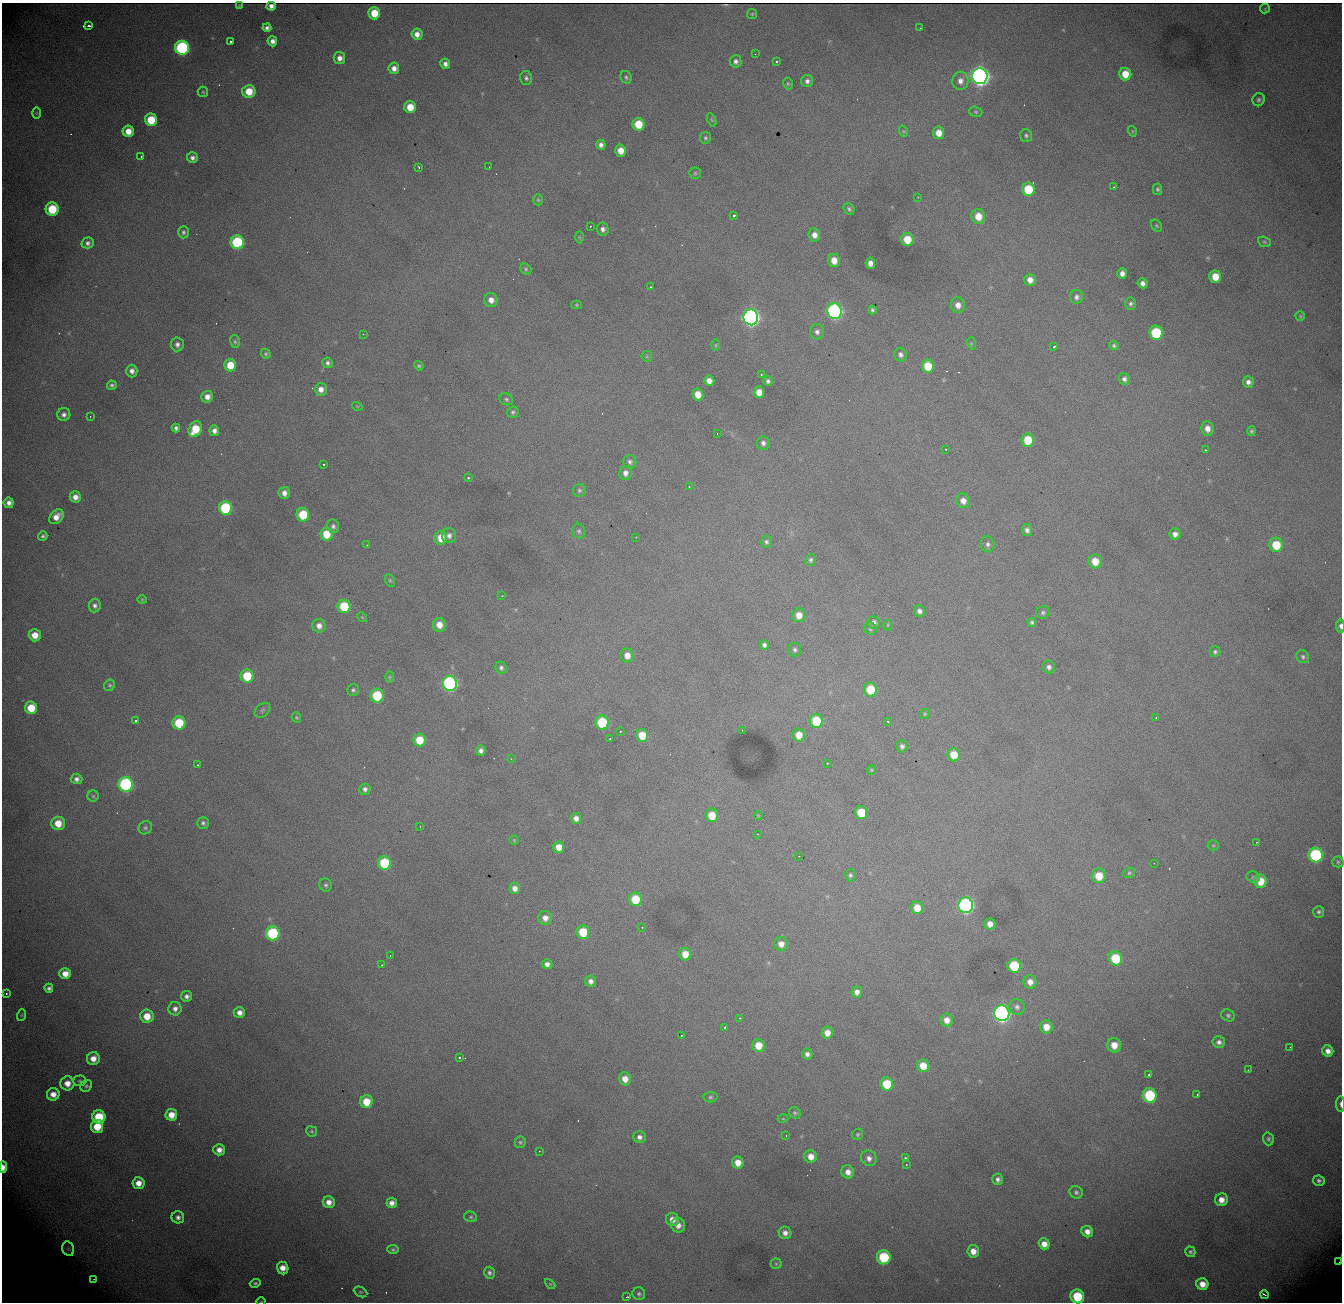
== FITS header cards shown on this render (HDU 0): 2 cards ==
NAXIS1  = 1340
NAXIS2  = 1300

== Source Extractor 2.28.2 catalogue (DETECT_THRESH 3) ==
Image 1340 x 1300 px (HDU 0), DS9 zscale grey, 1 PNG px = 1 image px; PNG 1344 x 1304 px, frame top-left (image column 1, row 1300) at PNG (2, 3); each listed source drawn as its Kron ellipse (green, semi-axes under 4 px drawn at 4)
Background 1760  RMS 21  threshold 64.3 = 3 sigma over >= 5 px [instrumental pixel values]
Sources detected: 348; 1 with non-positive FLUX_AUTO (blend fragments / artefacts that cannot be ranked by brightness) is neither listed nor drawn; the other 347 listed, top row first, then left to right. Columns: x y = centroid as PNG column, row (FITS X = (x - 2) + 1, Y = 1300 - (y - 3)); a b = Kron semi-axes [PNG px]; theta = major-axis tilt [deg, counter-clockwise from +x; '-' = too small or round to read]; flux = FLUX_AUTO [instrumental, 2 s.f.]
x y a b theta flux
239 5 3 2 - 1.2e+03
271 6 5 4 - 1.6e+03
1265 9 5 4 - 1.4e+03
374 13 6 6 - 3.4e+04
752 14 5 5 - 1.9e+03
89 26 3 3 - 4.2e+03
267 28 4 4 - 4.5e+03
920 28 2 2 - 8.3e+02
417 34 6 5 - 9.8e+03
231 41 3 3 - 5.2e+03
272 41 5 5 - 7.9e+03
182 48 7 7 - 2.7e+05
755 54 2 2 - 7.1e+02
339 58 6 5 - 8.9e+03
736 61 6 6 - 5.1e+03
776 61 3 3 - 4.5e+03
445 64 5 5 - 6.2e+03
394 68 6 5 - 8.7e+03
1125 74 6 6 - 2.6e+04
980 76 8 7 - 1.1e+06
626 77 6 5 - 2.8e+03
526 78 7 6 - 4.1e+03
807 81 6 6 - 5.4e+03
960 81 9 8 - 9.6e+03
788 84 6 4 -77 2.3e+03
249 91 7 6 - 3.1e+04
203 92 5 5 - 2.3e+03
1259 100 6 6 - 3.8e+03
410 107 6 6 - 2.7e+04
976 112 7 5 -16 2.4e+03
36 113 5 3 - 1.4e+03
151 120 6 6 - 4.9e+04
712 120 7 4 -67 1.9e+03
638 124 6 6 - 4.2e+04
128 131 5 5 - 1.9e+04
903 131 6 3 -71 1.9e+03
1132 131 5 3 - 1.4e+03
938 133 6 5 - 1.7e+04
1026 136 6 6 - 3.2e+03
705 138 6 5 - 2.6e+03
601 145 5 4 - 5.5e+03
621 151 6 5 - 1.8e+04
141 156 3 2 - 2.4e+03
192 158 5 5 - 5.8e+03
419 167 3 2 - 1.7e+03
489 167 2 2 - 1.3e+03
695 173 5 5 - 2.3e+03
1113 187 3 3 - 3.3e+03
1028 189 7 6 - 5.8e+04
1157 189 5 4 - 2.7e+03
918 197 3 3 - 1.8e+03
538 200 5 4 - 2.0e+03
52 209 6 6 - 6.4e+04
849 209 6 5 - 3.1e+03
734 215 3 3 - 4.3e+03
978 216 7 6 - 2.3e+04
590 226 3 2 - 2.1e+03
1156 226 6 5 - 2.2e+03
603 229 6 6 - 5.8e+03
183 232 6 5 - 3.4e+03
814 235 6 6 - 1.0e+04
579 237 6 4 -88 1.5e+03
907 239 6 6 - 3.3e+04
237 242 7 6 - 1.4e+05
1264 242 7 5 -21 2.2e+03
88 243 6 5 - 5.0e+03
834 260 6 6 - 1.7e+04
870 263 5 5 - 9.8e+03
526 269 6 5 - 2.5e+03
1122 274 5 5 - 8.8e+03
1215 277 6 6 - 2.6e+04
1030 280 6 5 - 1.1e+04
1143 283 5 5 - 6.3e+03
650 287 2 2 - 1.0e+03
1076 297 7 6 - 5.0e+03
491 300 7 6 - 1.1e+04
1131 304 6 5 - 3.6e+03
577 305 5 4 - 1.7e+03
958 305 8 7 - 1.1e+04
872 310 4 3 - 2.8e+03
834 311 8 7 - 4.5e+05
1300 316 4 4 - 1.7e+03
751 317 8 7 - 7.7e+05
817 332 7 7 - 5.8e+03
1156 333 7 6 - 9.5e+04
363 334 2 2 - 8.0e+02
235 342 6 5 - 2.8e+03
971 343 6 4 -73 1.7e+03
177 344 7 6 - 5.8e+03
716 345 5 3 - 1.6e+03
1114 346 4 4 - 2.7e+03
1054 347 4 3 - 3.6e+03
266 354 5 4 - 2.3e+03
900 355 7 6 - 5.2e+03
647 356 5 5 - 1.9e+03
328 363 5 5 - 4.2e+03
230 365 6 6 - 3.3e+04
419 366 5 4 - 2.4e+03
928 366 7 6 - 3.6e+04
132 371 6 5 - 7.2e+03
761 374 3 2 - 1.3e+03
1124 379 6 5 - 4.8e+03
709 381 5 5 - 9.9e+03
768 381 5 5 - 3.8e+03
1248 382 6 5 - 6.3e+03
112 385 5 4 - 3.1e+03
321 389 6 6 - 9.7e+03
759 392 6 5 - 1.7e+04
698 394 6 5 - 1.9e+04
207 397 6 6 - 9.4e+03
506 399 7 5 -28 3.0e+03
357 406 5 3 - 1.2e+03
513 412 6 5 - 3.1e+03
64 415 6 6 - 6.1e+03
90 416 2 2 - 8.3e+02
176 428 4 4 - 4.0e+03
1207 428 7 6 - 1.1e+04
195 429 8 6 59 4.3e+04
214 431 5 5 - 7.0e+03
1251 431 5 4 - 2.5e+03
717 433 3 2 - 2.5e+03
1028 440 7 6 - 4.3e+04
763 443 7 6 - 5.8e+03
945 449 2 2 - 9.0e+02
1206 450 3 2 - 2.8e+03
630 462 7 6 - 4.3e+03
324 464 2 2 - 1.2e+03
625 473 7 6 - 7.6e+03
468 478 3 3 - 3.0e+03
689 487 3 2 - 1.8e+03
579 490 7 6 - 3.4e+03
284 493 6 5 - 9.0e+03
75 497 5 5 - 1.0e+04
963 501 7 6 - 1.1e+04
9 503 5 5 - 7.6e+03
225 508 7 6 - 1.2e+05
303 515 7 6 - 6.0e+04
56 517 8 6 47 1.3e+04
333 526 7 6 - 4.3e+03
1027 530 6 5 - 5.4e+03
579 531 7 6 - 3.5e+03
326 534 6 6 - 3.5e+04
1175 534 6 5 - 8.0e+03
43 536 5 4 - 3.2e+03
449 536 7 7 - 6.3e+03
636 537 2 2 - 9.6e+02
441 538 7 6 - 2.3e+04
766 542 6 5 - 3.5e+03
988 544 8 6 -76 5.0e+03
367 545 3 2 - 2.0e+03
1276 545 7 6 - 4.6e+04
811 560 6 5 - 3.2e+03
1095 561 7 6 - 2.4e+04
390 580 7 4 -64 2.2e+03
502 596 3 2 - 1.6e+03
142 600 4 4 - 1.5e+03
95 605 7 6 - 4.8e+03
344 606 7 6 - 6.9e+04
919 611 6 5 - 5.9e+03
1043 612 7 6 - 3.4e+03
799 615 7 6 - 1.5e+04
362 617 5 4 - 1.6e+03
874 622 6 6 - 5.9e+03
1032 622 4 4 - 3.0e+03
439 625 7 6 - 1.6e+04
888 625 5 3 - 1.4e+03
319 626 7 6 - 9.0e+03
1340 626 6 3 -85 4.0e+03
870 628 6 5 - 2.7e+03
35 635 6 6 - 2.0e+04
764 645 5 4 - 4.4e+03
795 650 7 6 - 4.0e+03
1215 652 5 5 - 3.2e+03
627 655 7 6 - 1.3e+04
1303 657 7 6 - 3.3e+03
1049 667 6 6 - 5.4e+03
501 668 6 5 - 4.1e+03
247 676 6 6 - 5.8e+04
390 677 6 4 89 2.1e+03
450 683 7 7 - 3.6e+05
110 685 6 5 - 2.7e+03
870 689 7 6 - 4.5e+04
353 690 6 5 - 3.4e+03
377 696 7 6 - 7.5e+04
31 708 6 6 - 3.8e+04
262 710 9 6 41 3.8e+03
925 714 5 4 - 2.0e+03
296 718 5 5 - 1.9e+03
1156 718 2 2 - 1.3e+03
136 721 3 2 - 1.4e+03
816 721 7 6 - 6.0e+04
887 721 3 2 - 1.8e+03
179 723 6 6 - 6.6e+04
602 723 7 6 - 8.4e+04
742 730 2 2 - 7.6e+02
620 731 2 2 - 1.4e+03
642 735 6 6 - 2.9e+04
799 735 6 6 - 2.0e+04
610 739 3 2 - 2.4e+03
419 740 6 6 - 3.5e+04
902 746 6 5 - 4.6e+03
481 751 5 5 - 5.7e+03
954 755 6 6 - 2.8e+04
511 759 2 2 - 1.1e+03
827 763 3 3 - 1.4e+03
198 765 2 2 - 1.5e+03
871 770 5 4 - 1.6e+03
76 779 6 5 - 5.8e+03
126 784 7 7 - 2.6e+05
365 789 5 5 - 4.7e+03
93 796 5 5 - 2.6e+03
861 813 6 6 - 4.5e+04
712 815 7 6 - 3.0e+04
758 815 4 3 - 9.8e+02
576 818 5 5 - 8.9e+03
58 823 7 7 - 2.5e+04
203 823 5 5 - 3.5e+03
420 826 2 2 - 7.8e+02
145 828 7 6 - 3.4e+03
757 834 2 2 - 1.1e+03
514 840 5 4 - 1.5e+03
1257 842 2 2 - 9.5e+02
1213 845 5 5 - 2.1e+03
559 847 6 5 - 1.7e+04
1316 855 7 7 - 1.9e+05
799 856 2 2 - 6.7e+02
1338 862 5 5 - 2.3e+03
384 863 7 6 - 9.2e+04
1154 863 2 2 - 7.0e+02
1129 873 6 5 - 2.6e+03
850 875 6 5 - 2.9e+03
1099 876 7 7 - 3.1e+04
1253 877 7 5 -21 3.1e+03
1260 881 7 6 - 2.9e+04
326 885 6 6 - 3.3e+03
515 888 5 5 - 9.2e+03
635 899 7 6 - 4.7e+04
966 905 8 7 - 4.5e+05
917 908 6 6 - 2.4e+04
1319 912 6 5 - 3.1e+03
545 918 7 6 - 9.5e+03
990 924 5 5 - 1.1e+04
642 927 2 2 - 8.2e+02
583 932 7 6 - 5.2e+04
273 933 7 7 - 1.5e+05
781 944 7 6 - 1.1e+04
685 954 6 6 - 2.1e+04
390 956 2 2 - 1.3e+03
1116 958 7 6 - 6.9e+04
547 964 5 5 - 6.9e+03
382 965 2 2 - 9.8e+02
1014 966 7 6 - 8.7e+04
65 974 6 5 - 1.6e+04
591 981 5 5 - 6.8e+03
1030 982 7 6 - 1.0e+04
49 988 4 4 - 4.0e+03
857 992 5 5 - 8.0e+03
6 993 3 2 - 1.6e+03
187 996 5 5 - 5.9e+03
1017 1007 8 7 - 5.0e+03
175 1009 7 6 - 7.2e+03
239 1012 6 5 - 9.3e+03
1002 1013 8 7 - 6.5e+05
22 1015 6 3 71 1.5e+03
1228 1015 7 6 - 3.4e+03
147 1016 7 6 - 2.5e+04
740 1018 3 2 - 3.7e+03
947 1020 6 6 - 1.2e+04
725 1027 3 2 - 1.7e+03
1046 1027 6 6 - 1.8e+04
827 1033 6 5 - 1.5e+04
682 1035 2 2 - 1.2e+03
1219 1042 6 6 - 5.9e+03
758 1045 6 6 - 2.5e+04
1114 1045 7 7 - 2.0e+04
1290 1047 2 2 - 7.4e+02
1328 1051 5 5 - 9.2e+03
807 1054 5 5 - 5.4e+03
459 1058 3 3 - 2.4e+03
93 1059 6 6 - 1.5e+04
923 1066 6 6 - 2.7e+04
1248 1070 2 2 - 7.6e+02
1149 1075 3 3 - 3.4e+03
625 1079 6 6 - 1.5e+04
79 1081 7 5 0 2.5e+03
67 1083 7 7 - 1.6e+04
887 1084 6 6 - 5.3e+04
86 1086 6 5 - 2.8e+03
53 1094 6 6 - 1.3e+04
1197 1094 2 2 - 8.0e+02
1150 1095 7 7 - 1.2e+05
710 1097 7 5 4 2.6e+03
366 1102 6 6 - 3.3e+04
1340 1104 7 3 -90 3.9e+03
795 1113 6 5 - 2.7e+03
171 1115 6 6 - 2.1e+04
99 1117 6 6 - 6.3e+04
783 1119 5 3 - 1.3e+03
97 1127 6 6 - 3.6e+04
312 1131 5 5 - 2.2e+03
858 1134 6 5 - 2.5e+03
786 1136 3 2 - 1.8e+03
639 1137 6 6 - 6.0e+03
1268 1139 6 5 - 3.3e+03
520 1142 6 5 - 2.6e+03
219 1150 6 5 - 9.7e+03
539 1151 3 2 - 1.4e+03
811 1156 6 6 - 1.5e+04
869 1158 8 7 - 7.5e+03
905 1158 3 2 - 2.4e+03
738 1163 6 5 - 1.8e+04
906 1164 2 2 - 1.1e+03
3 1167 6 3 87 1.1e+04
848 1172 7 6 - 1.0e+04
998 1179 6 5 - 4.5e+03
1319 1181 6 5 - 4.0e+03
138 1183 6 6 - 1.6e+04
1076 1192 7 6 - 3.8e+03
1221 1200 6 6 - 1.3e+04
329 1202 6 6 - 1.2e+04
392 1203 5 5 - 8.6e+03
178 1217 6 6 - 5.9e+03
471 1217 6 5 - 2.4e+03
672 1219 6 6 - 1.2e+04
678 1225 7 6 - 1.1e+04
1087 1232 6 5 - 1.0e+04
785 1233 6 6 - 8.1e+03
1044 1244 5 5 - 1.3e+04
68 1249 7 5 -70 3.2e+03
393 1250 6 4 -10 2.6e+03
973 1251 6 6 - 1.3e+04
1190 1252 5 5 - 3.2e+03
884 1257 7 6 - 9.3e+04
1339 1262 2 2 - 6.4e+02
776 1264 5 5 - 2.3e+03
283 1268 6 5 - 1.4e+04
489 1273 6 5 - 4.1e+03
94 1279 3 2 - 7.3e+02
255 1283 5 4 - 2.5e+03
550 1284 6 4 -44 1.5e+03
1202 1284 6 6 - 1.5e+04
360 1292 7 5 -26 2.4e+03
639 1294 6 6 - 3.5e+03
1264 1295 4 2 - 3.5e+03
1077 1296 7 6 - 7.2e+04
627 1297 3 2 - 1.9e+03
261 1302 4 3 - 1.2e+03
At the frame edge (FLAGS 8, measured only in part): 5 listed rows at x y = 1340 626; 1340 1104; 3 1167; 1077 1296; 261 1302
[1 non-positive-flux detection neither listed nor drawn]